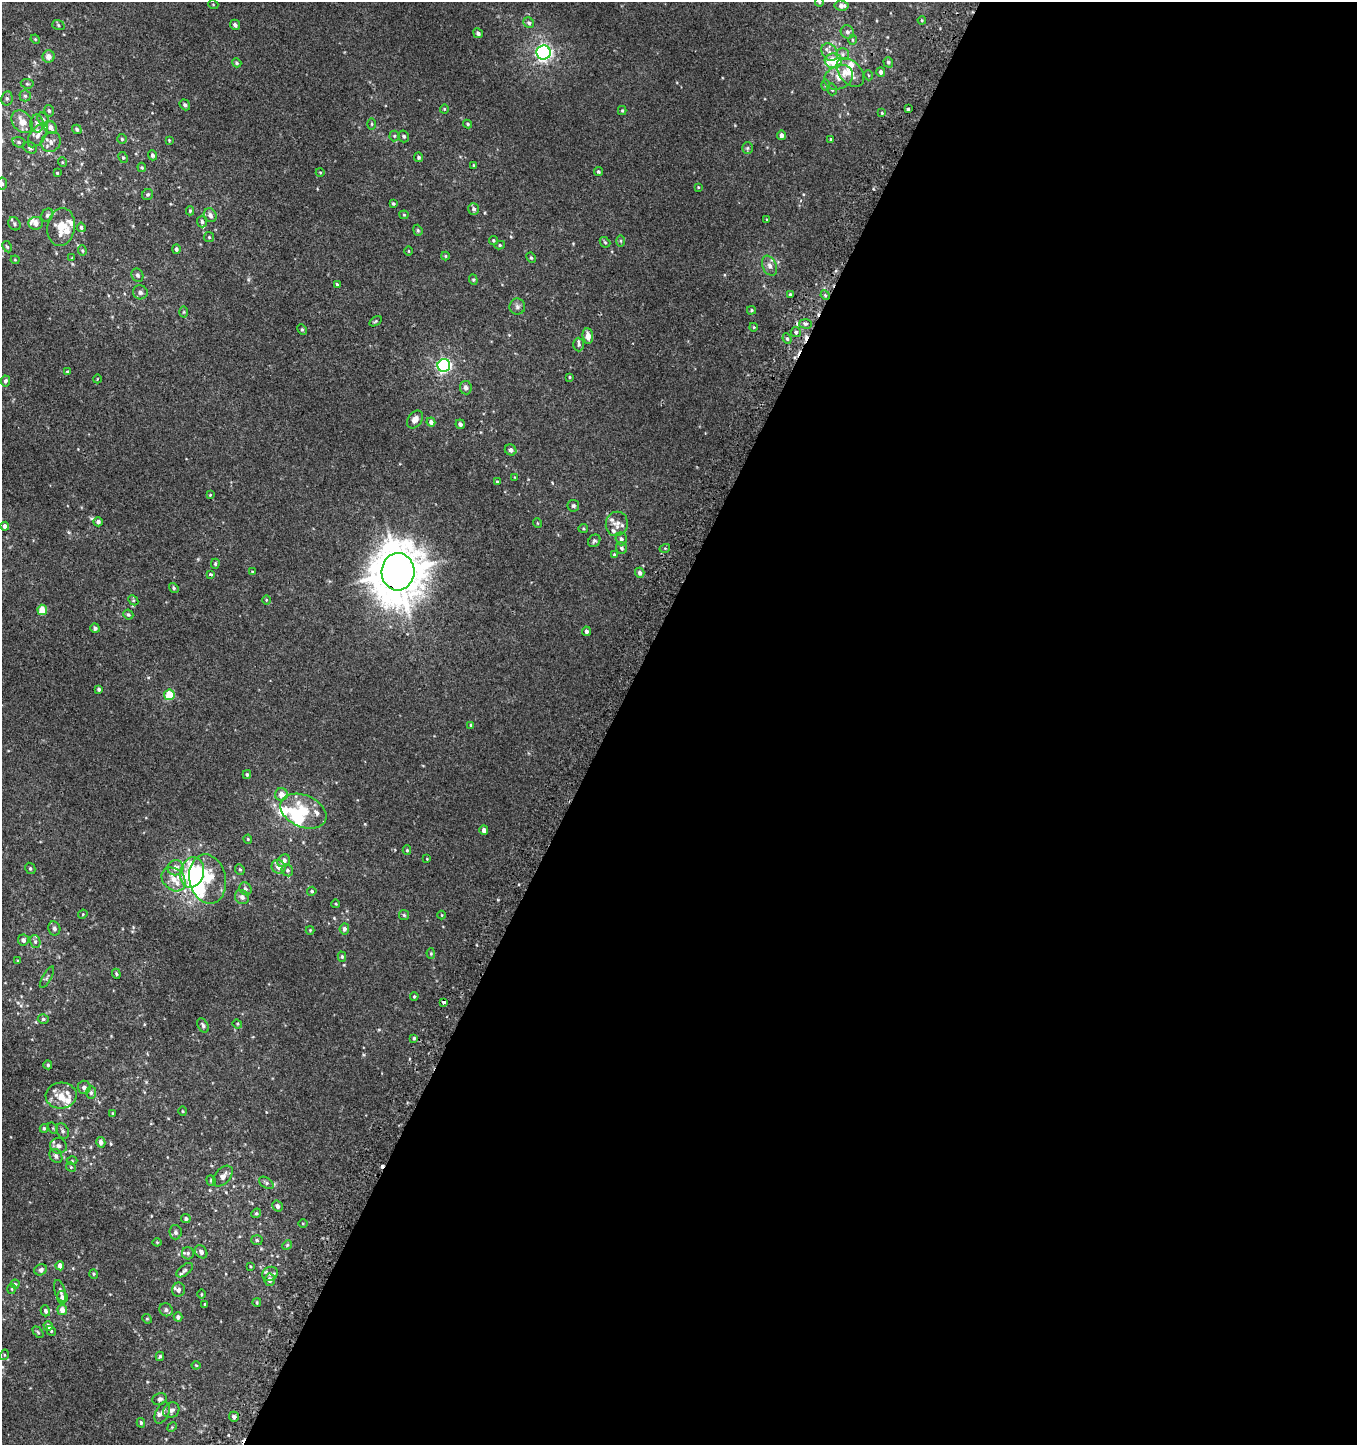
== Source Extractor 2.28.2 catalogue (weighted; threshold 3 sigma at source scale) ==
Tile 12 of 4 x 4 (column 4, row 3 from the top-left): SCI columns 4304-5658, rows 1494-2936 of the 5980 x 5884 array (HDU 1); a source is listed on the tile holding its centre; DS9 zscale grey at full resolution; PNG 1359 x 1447 px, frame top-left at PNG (2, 2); each listed source drawn as its Kron ellipse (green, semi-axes under 4 px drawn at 4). Shown black and unused: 55% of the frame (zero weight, under 2 of 3 exposures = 3% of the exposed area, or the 3 px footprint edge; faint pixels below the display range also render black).
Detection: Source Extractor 2.28.2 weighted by HDU 2 'WHT'; one run over the whole footprint, this tile lists its part. Background 0.00475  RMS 0.0058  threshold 0.026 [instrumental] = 3 sigma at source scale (4.5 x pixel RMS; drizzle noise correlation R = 1.50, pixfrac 1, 0.0396/0.0396 arcsec/px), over >= 5 px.
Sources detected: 277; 5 inside a brighter object's white glare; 5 cosmic-ray / hot-pixel residue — neither listed nor drawn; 23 inside a brighter listed object's ellipse — not listed separately; the other 244 listed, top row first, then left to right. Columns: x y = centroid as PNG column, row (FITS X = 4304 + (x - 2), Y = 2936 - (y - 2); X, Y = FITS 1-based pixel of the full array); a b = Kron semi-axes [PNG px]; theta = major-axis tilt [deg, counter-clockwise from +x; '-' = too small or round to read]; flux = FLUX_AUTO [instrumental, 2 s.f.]
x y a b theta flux
819 2 4 4 - 0.59
213 4 5 3 - 0.47
841 6 7 5 -5 2.3
922 20 4 3 - 0.53
529 23 6 5 - 1.3
58 25 6 5 - 0.99
235 25 5 4 - 1.5
847 32 7 6 - 1.6
478 33 5 4 - 1.8
35 39 5 4 - 0.52
852 40 5 3 - 0.52
544 52 7 7 - 170
830 52 9 7 -50 3
843 54 6 6 - 1.5
49 56 6 6 - 3.7
833 61 9 7 -8 13
888 62 5 4 - 0.99
237 63 5 4 - 0.92
850 72 17 11 -48 7
881 72 5 4 - 1.8
868 75 5 3 - 0.49
839 77 15 11 27 6
27 84 6 4 -7 0.87
825 85 5 3 - 0.66
832 89 6 4 -75 0.96
25 96 5 5 - 0.97
7 98 7 5 78 1.2
185 105 6 4 -51 1.3
444 109 4 4 - 0.51
908 109 3 3 - 2.1
49 111 6 4 -73 1
622 111 4 4 - 0.62
882 113 3 3 - 0.49
43 119 7 5 -72 1.2
22 122 12 9 -53 6.3
37 123 9 6 -89 2
372 124 6 4 90 0.69
468 124 4 3 - 0.68
51 127 7 6 - 2.8
77 129 5 4 - 1.2
38 135 13 7 55 3.4
781 135 5 4 - 2.4
394 136 5 5 - 0.76
404 136 6 5 - 1
122 139 5 5 - 0.81
169 140 3 3 - 0.43
831 140 4 4 - 0.95
19 142 6 5 - 1
51 142 10 9 - 3.2
30 148 7 5 -31 1.5
747 148 6 5 - 0.98
152 155 5 4 - 1.3
419 157 4 4 - 1.1
123 158 6 4 -62 0.86
62 162 5 3 - 0.48
474 165 4 3 - 0.45
142 167 5 4 - 0.64
320 172 4 3 - 0.43
598 172 4 4 - 0.89
57 173 3 3 - 0.58
2 184 6 5 - 1.3
698 187 4 3 - 0.45
148 194 6 5 - 1
393 204 4 3 - 0.73
474 209 6 5 - 1.6
190 211 4 4 - 0.7
47 215 7 5 61 1.3
210 215 7 6 - 2.2
404 215 4 4 - 0.6
767 220 4 3 - 0.45
202 222 6 5 - 1.3
36 223 7 6 - 3.7
14 224 7 5 -53 1.2
61 227 19 13 82 10
81 227 4 4 - 1.1
418 230 6 4 -69 0.76
209 237 5 5 - 0.77
493 240 4 4 - 0.75
621 241 5 3 - 0.6
605 242 6 4 -44 0.81
500 245 5 4 - 0.89
7 247 6 4 -61 0.74
176 249 5 4 - 1.2
82 251 5 4 - 0.7
408 251 4 3 - 0.36
445 256 4 4 - 0.56
72 258 4 4 - 0.44
531 258 5 4 - 0.79
15 260 4 4 - 0.53
770 266 10 7 -67 2.8
137 275 7 5 -63 1.3
473 280 5 4 - 0.67
337 285 4 3 - 0.84
140 292 7 7 - 1.9
790 294 4 4 - 0.8
825 295 5 4 - 0.83
517 307 8 8 - 1.7
751 310 4 4 - 0.73
184 312 5 3 - 0.61
376 321 7 4 32 0.67
805 324 6 4 -1 1.1
753 327 4 3 - 0.6
302 329 5 4 - 0.81
796 332 5 5 - 1.2
588 336 8 5 -86 4.5
787 339 5 4 - 0.89
579 344 7 5 -88 1.2
444 365 6 6 - 110
67 372 4 3 - 0.61
570 377 4 3 - 0.57
97 379 4 3 - 0.33
5 381 5 5 - 1.4
466 388 7 6 - 2
415 419 10 6 54 3.3
431 422 4 4 - 2.1
460 424 5 4 - 1.7
511 450 6 5 - 2
514 477 4 3 - 0.39
497 482 4 3 - 0.59
210 495 4 3 - 0.47
573 506 6 6 - 1
98 522 5 4 - 1.7
537 523 5 3 - 0.4
617 524 12 11 - 4.1
5 526 4 4 - 1.7
583 528 5 4 - 0.61
621 539 6 5 - 1.5
594 541 7 5 48 1.2
622 548 6 5 - 1.2
665 548 5 3 - 0.65
614 555 4 4 - 0.84
215 564 5 4 - 0.77
252 572 4 3 - 0.57
398 572 19 16 85 2000
640 573 5 4 - 1.7
211 574 3 3 - 2.7
174 588 5 4 - 0.89
133 600 6 4 -45 0.72
266 600 5 3 - 0.48
42 610 5 5 - 10
128 614 5 4 - 0.93
95 628 4 4 - 1.6
586 631 5 4 - 1.6
99 689 3 3 - 1.1
169 695 5 5 - 17
471 725 4 4 - 0.94
247 774 4 3 - 0.83
281 794 6 6 - 4.3
303 811 24 16 -24 20
484 830 5 4 - 2.2
248 839 4 4 - 0.49
407 850 5 4 - 0.72
427 859 3 2 - 0.33
284 861 7 5 48 3
278 867 7 6 - 3.9
30 868 6 5 - 0.98
175 868 8 7 - 3.6
240 869 5 4 - 0.79
287 870 6 5 - 1.4
192 872 15 11 75 45
174 879 13 10 -45 6.6
208 879 25 18 -78 16
245 889 7 5 -57 1.5
312 891 5 4 - 0.85
242 897 7 6 - 2.4
336 904 4 3 - 0.45
83 914 5 4 - 0.53
404 915 5 5 - 0.75
442 915 4 3 - 0.42
54 928 7 6 - 1.5
344 929 5 5 - 1.8
310 930 4 4 - 0.49
23 940 5 5 - 1.9
35 941 7 5 -75 1.3
431 954 5 4 - 0.67
342 957 5 4 - 0.87
18 961 4 3 - 0.53
116 974 5 4 - 0.73
47 977 12 2 60 0.8
414 996 4 4 - 0.69
444 1002 4 3 - 3.9
43 1019 5 4 - 1.1
237 1024 5 4 - 0.69
203 1025 7 5 -61 1.3
414 1038 4 4 - 0.77
48 1065 4 4 - 0.87
84 1087 6 6 - 1.8
91 1093 6 5 - 1.2
61 1096 15 13 4 7.9
183 1111 4 3 - 0.43
113 1114 4 3 - 0.66
44 1128 4 3 - 0.84
53 1128 6 4 -55 0.7
63 1131 8 6 -61 1.5
101 1142 5 4 - 1.9
58 1146 8 7 - 2.3
56 1156 7 6 - 1.9
72 1161 5 3 - 0.57
71 1167 5 4 - 0.7
223 1176 12 7 48 2.9
211 1180 5 4 - 0.71
266 1183 8 5 -34 1.3
277 1206 6 5 - 1.8
256 1213 5 4 - 0.76
186 1219 5 4 - 1.1
303 1223 5 3 - 0.48
176 1232 7 6 - 1.5
257 1240 6 5 - 0.97
157 1242 4 4 - 0.52
287 1245 5 4 - 0.74
201 1252 7 5 -50 1.8
188 1253 6 6 - 1.2
60 1266 5 4 - 3
250 1266 3 2 - 0.54
41 1270 6 5 - 1.4
185 1270 10 5 37 1.2
94 1274 5 4 - 0.69
270 1274 8 6 22 1.9
270 1280 6 5 - 2.6
15 1284 4 4 - 0.73
12 1289 5 3 - 0.52
178 1290 7 6 - 1.8
60 1291 11 5 -72 1.7
201 1294 5 3 - 0.52
62 1297 6 5 - 1.7
257 1302 4 3 - 0.6
205 1304 3 3 - 0.8
62 1310 5 5 - 4.3
166 1310 7 6 - 1.6
45 1311 5 4 - 1.5
178 1317 4 4 - 1.8
147 1319 5 4 - 0.55
48 1326 5 4 - 2.5
51 1331 5 4 - 0.78
38 1332 6 4 -46 0.81
4 1355 5 3 - 0.58
160 1356 4 3 - 0.77
196 1365 4 4 - 0.56
160 1399 7 6 - 1.9
171 1410 8 7 - 2.4
162 1413 11 6 66 2.9
234 1417 5 5 - 1.9
141 1423 5 4 - 0.78
172 1427 5 4 - 0.6
Overlapping masked pixels (flux is a lower limit): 2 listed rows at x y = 398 572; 444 1002
Isophote crosses this tile's border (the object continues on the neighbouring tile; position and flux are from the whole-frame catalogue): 2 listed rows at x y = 819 2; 2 184